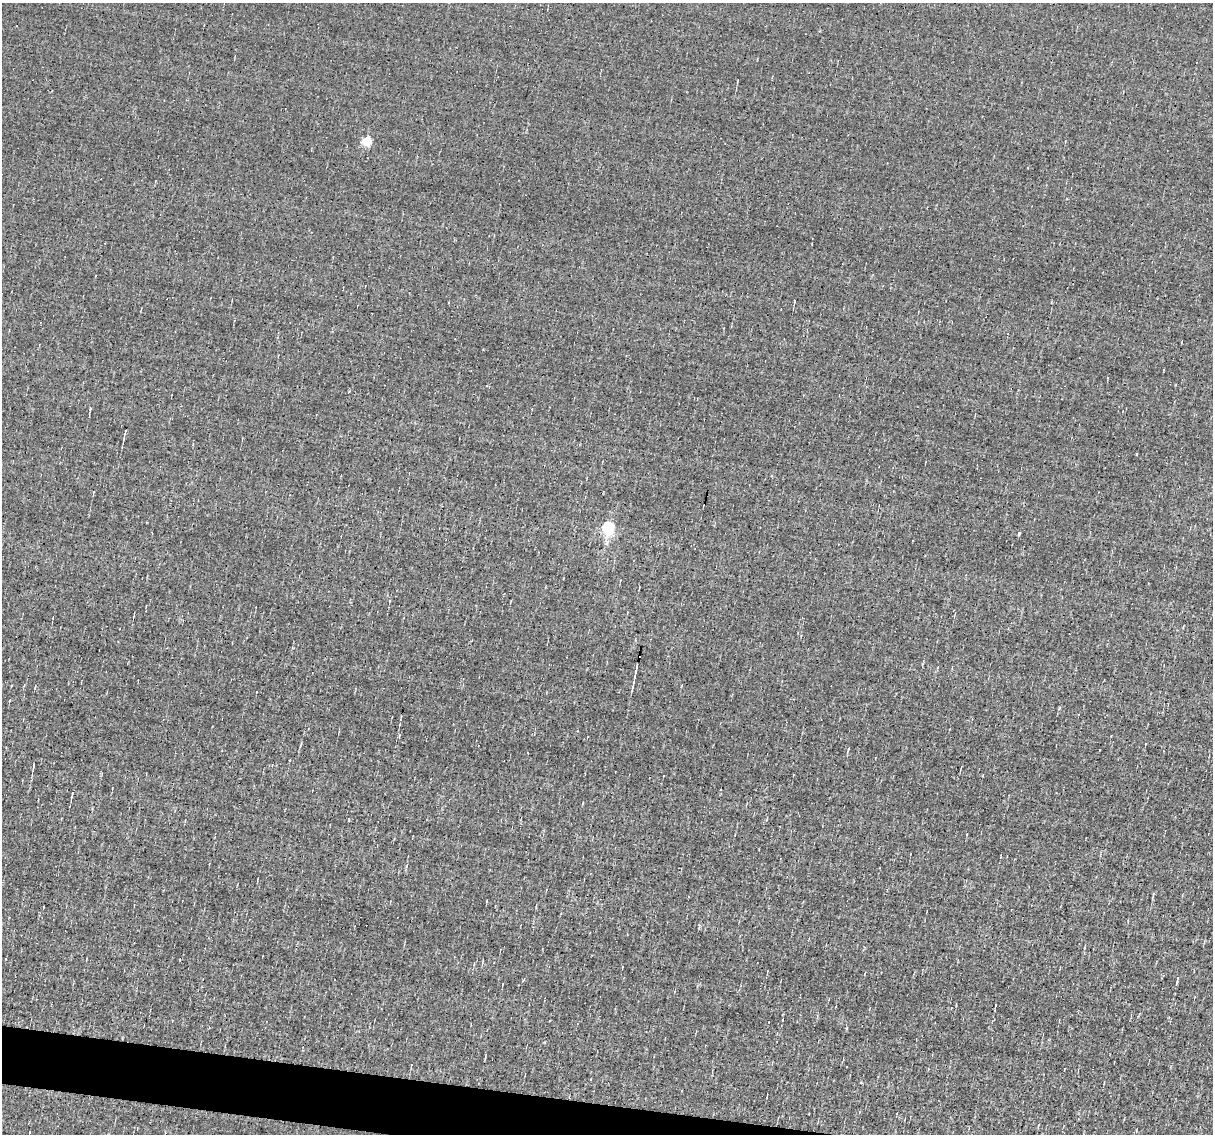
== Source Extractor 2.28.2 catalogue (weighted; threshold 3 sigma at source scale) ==
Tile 6 of 4 x 4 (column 2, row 2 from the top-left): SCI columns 1212-2422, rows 2494-3625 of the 4844 x 4870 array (HDU 1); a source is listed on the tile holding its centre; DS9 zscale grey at full resolution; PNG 1215 x 1136 px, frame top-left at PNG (2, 3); no overlay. Shown black and unused: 3% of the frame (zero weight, under 3 of 4 exposures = <1% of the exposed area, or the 3 px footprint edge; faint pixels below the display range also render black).
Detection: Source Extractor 2.28.2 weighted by HDU 2 'WHT'; one run over the whole footprint, this tile lists its part. Background -0.00519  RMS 0.051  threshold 0.23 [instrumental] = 3 sigma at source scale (4.5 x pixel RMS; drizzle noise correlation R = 1.50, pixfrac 1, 0.05/0.05 arcsec/px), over >= 5 px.
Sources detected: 21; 6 cosmic-ray / hot-pixel residue — not listed; the other 15 listed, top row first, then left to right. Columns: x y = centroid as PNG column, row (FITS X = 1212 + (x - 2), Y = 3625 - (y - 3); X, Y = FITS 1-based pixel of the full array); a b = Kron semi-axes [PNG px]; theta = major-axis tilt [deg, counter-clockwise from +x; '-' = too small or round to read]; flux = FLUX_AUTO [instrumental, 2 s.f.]
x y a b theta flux
366 141 5 5 - 270
794 302 4 2 - 4.6
90 409 5 3 - 6
125 431 5 2 - 4.7
608 528 6 5 - 720
1019 533 4 3 - 10
636 670 18 2 78 30
33 766 7 2 81 7
72 794 7 3 79 7.5
349 819 3 2 - 7.7
689 896 3 2 - 4.4
1177 979 7 3 84 8.2
951 1008 2 2 - 3
861 1082 4 3 - 4.2
682 1091 2 2 - 3.9
Overlapping masked pixels (flux is a lower limit): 1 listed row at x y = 636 670
Unlisted compact peaks at least as high as the median listed source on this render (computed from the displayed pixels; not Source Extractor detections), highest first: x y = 1059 708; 1136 454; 349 391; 846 1028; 406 866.